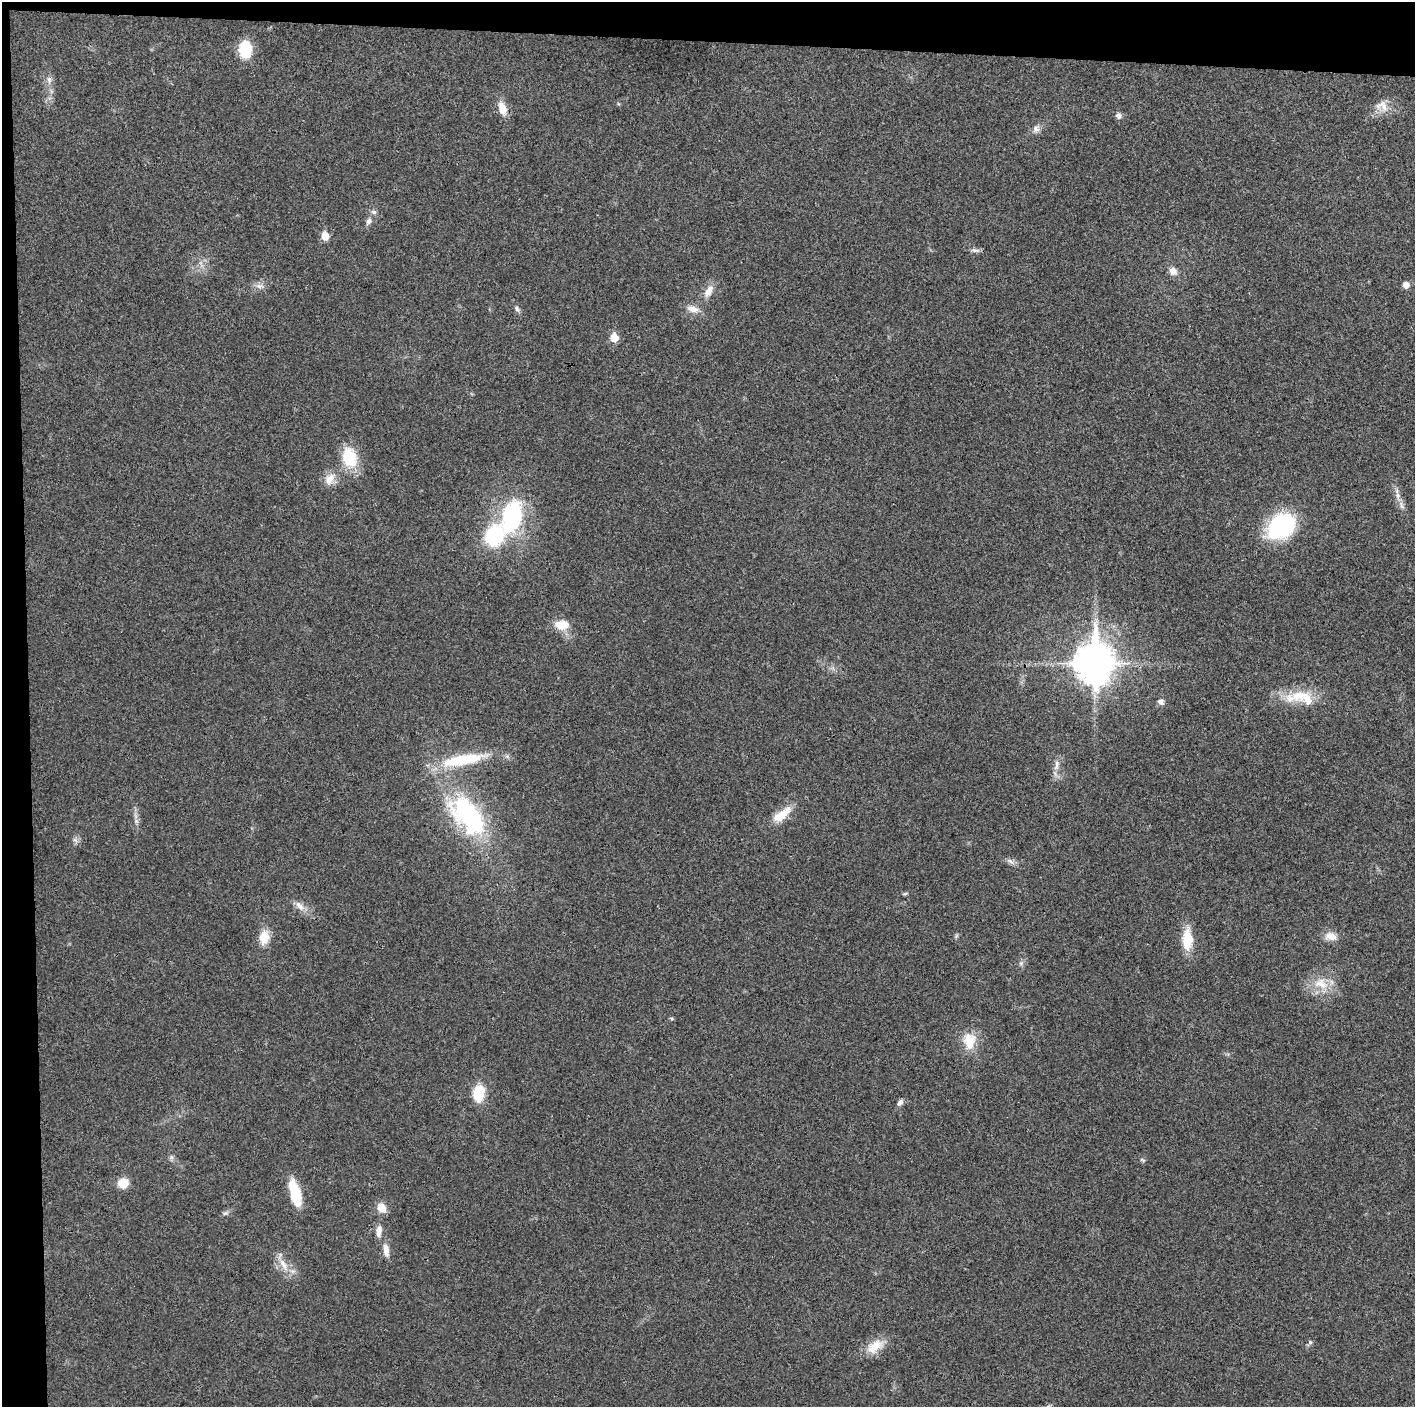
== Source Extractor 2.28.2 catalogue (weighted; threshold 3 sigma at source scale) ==
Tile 1 of 3 x 3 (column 1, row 1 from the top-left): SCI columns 1-1413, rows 2817-4221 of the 4242 x 4223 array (HDU 1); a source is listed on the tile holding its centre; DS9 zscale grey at full resolution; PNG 1417 x 1409 px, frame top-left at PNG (2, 2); no overlay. Shown black and unused: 5% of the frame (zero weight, under 3 of 4 exposures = <1% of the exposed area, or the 3 px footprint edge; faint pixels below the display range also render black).
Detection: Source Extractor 2.28.2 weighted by HDU 2 'WHT'; one run over the whole footprint, this tile lists its part. Background 0.0193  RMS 0.0039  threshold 0.0174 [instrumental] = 3 sigma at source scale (4.5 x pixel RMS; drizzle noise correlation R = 1.50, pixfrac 1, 0.05/0.05 arcsec/px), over >= 5 px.
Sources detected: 58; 3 inside a brighter listed object's ellipse — not listed separately; the other 55 listed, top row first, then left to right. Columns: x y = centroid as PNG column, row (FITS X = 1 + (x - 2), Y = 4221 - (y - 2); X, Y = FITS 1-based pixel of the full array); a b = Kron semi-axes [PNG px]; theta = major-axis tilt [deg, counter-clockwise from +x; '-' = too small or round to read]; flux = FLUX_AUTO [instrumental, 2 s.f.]
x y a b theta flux
245 49 15 11 -90 16
49 80 10 6 -90 1.8
1382 106 20 15 -15 5.2
502 108 18 9 -73 5.3
1119 116 8 7 - 1.5
1036 129 12 9 56 2.2
374 212 8 6 -30 1.2
369 221 9 7 60 1.6
325 236 6 5 - 8.2
975 250 13 5 -7 1.4
1173 271 10 9 - 2.9
1406 285 7 7 - 2.3
259 286 13 6 -7 2.1
709 291 18 9 61 4.1
517 309 10 6 -51 1.2
693 309 18 9 -13 3.5
614 338 6 6 - 7.7
349 457 28 19 -77 13
330 479 18 13 57 4.8
1398 495 15 6 -77 2.7
512 516 39 22 74 41
1281 526 34 24 38 39
562 625 18 12 -2 6.5
1094 663 16 13 -90 880
1299 695 30 18 10 12
1161 702 8 7 - 1.6
462 760 52 12 11 24
1057 765 17 7 80 2.7
782 815 30 11 39 7.8
468 816 49 26 -51 61
136 821 7 6 - 1.1
75 840 8 5 -44 1.1
1011 862 13 5 -34 1.5
905 894 6 4 2 0.55
300 906 17 8 -43 3.3
1331 936 16 10 -10 4.1
264 937 11 8 82 10
1187 939 28 12 89 10
1021 963 7 6 - 1
1321 984 23 15 -22 9
672 1019 6 4 -19 0.49
969 1041 24 17 90 8.8
479 1093 14 10 83 15
900 1102 9 6 57 1.5
171 1157 8 6 70 0.95
1142 1160 9 4 -27 0.6
123 1183 12 10 30 5.2
295 1193 30 11 -76 13
382 1208 12 9 -53 4.4
225 1213 9 5 9 1
379 1231 15 7 82 3
386 1250 19 8 -82 3.4
283 1265 23 8 -60 5.2
1310 1342 6 5 - 0.73
875 1346 25 14 34 7.6
Overlapping masked pixels (flux is a lower limit): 1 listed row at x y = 1094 663